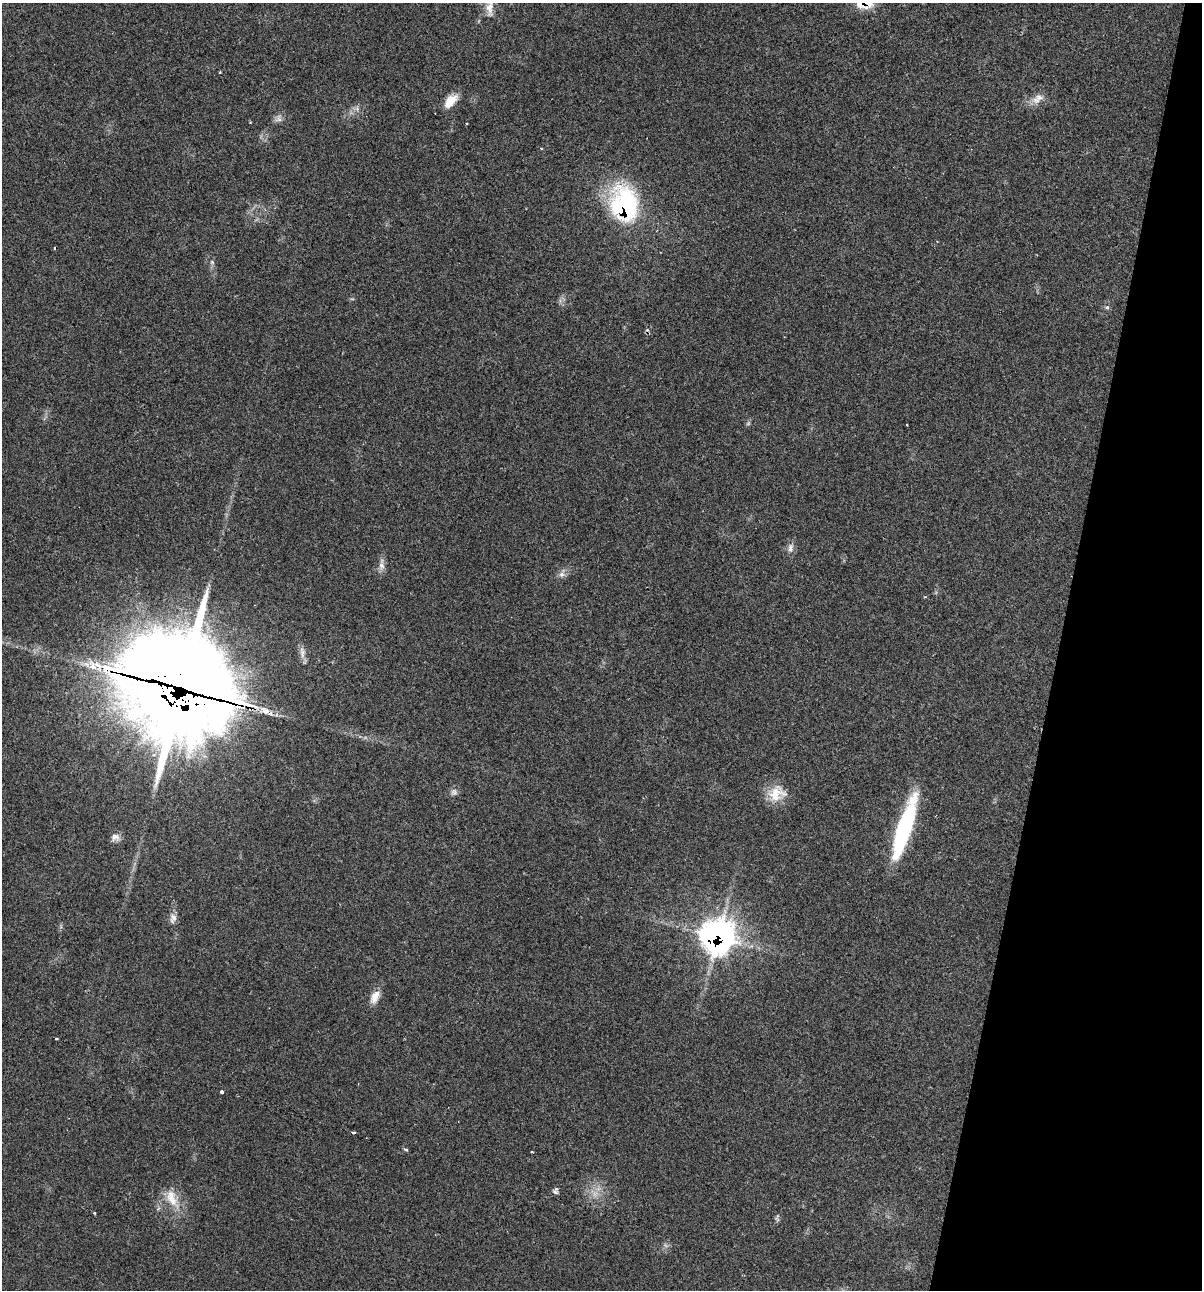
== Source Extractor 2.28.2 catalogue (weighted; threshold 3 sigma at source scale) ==
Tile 8 of 4 x 4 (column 4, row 2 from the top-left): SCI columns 3722-4921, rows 2579-3866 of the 5169 x 5155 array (HDU 1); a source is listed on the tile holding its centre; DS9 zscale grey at full resolution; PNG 1204 x 1292 px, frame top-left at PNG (2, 3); no overlay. Shown black and unused: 12% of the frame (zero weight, under 2 of 3 exposures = <1% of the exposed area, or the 3 px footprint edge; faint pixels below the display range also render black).
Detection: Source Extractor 2.28.2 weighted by HDU 2 'WHT'; one run over the whole footprint, this tile lists its part. Background 0.0685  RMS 0.0055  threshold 0.0247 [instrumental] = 3 sigma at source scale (4.5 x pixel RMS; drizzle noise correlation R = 1.50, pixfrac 1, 0.05/0.05 arcsec/px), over >= 5 px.
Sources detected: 42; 3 too faint to see at this stretch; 3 cosmic-ray / hot-pixel residue — not listed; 1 inside a brighter listed object's ellipse — not listed separately; the other 35 listed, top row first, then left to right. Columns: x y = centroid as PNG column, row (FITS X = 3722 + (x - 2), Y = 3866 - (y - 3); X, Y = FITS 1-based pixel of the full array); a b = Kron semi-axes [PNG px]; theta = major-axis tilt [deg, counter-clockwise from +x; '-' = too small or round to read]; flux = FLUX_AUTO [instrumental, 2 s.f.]
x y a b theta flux
860 4 19 11 -43 7.8
490 8 26 10 89 6.4
220 72 3 3 - 0.48
1037 99 20 11 34 5.8
451 101 19 10 48 8.1
357 109 8 5 -79 1.7
278 118 12 9 45 2.7
467 124 3 2 - 0.45
624 205 36 26 -79 84
212 262 6 6 - 1.1
1107 307 6 5 - 1
790 548 14 7 81 2.9
381 566 14 8 -89 3.4
562 574 15 7 66 3
925 597 4 3 - 0.53
302 652 19 7 -86 3.6
86 664 15 7 -6 4.3
183 678 54 44 -26 3100
265 711 13 8 -33 4.5
454 792 10 9 - 2.2
777 794 24 20 23 12
904 828 67 14 72 65
115 837 12 9 -19 3.4
173 918 14 9 88 3.5
718 936 21 21 - 210
375 997 18 10 62 6.4
56 1039 3 3 - 0.95
221 1092 3 3 - 6.8
353 1132 4 3 - 3.5
405 1149 4 3 - 1.6
532 1152 3 2 - 0.42
555 1191 8 7 - 1.7
172 1198 31 15 -63 13
94 1213 3 3 - 0.53
777 1219 7 4 -45 1
Overlapping masked pixels (flux is a lower limit): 4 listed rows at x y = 860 4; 624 205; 183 678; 718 936
Isophote crosses this tile's border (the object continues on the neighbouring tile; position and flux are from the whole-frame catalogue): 2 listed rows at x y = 860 4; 490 8